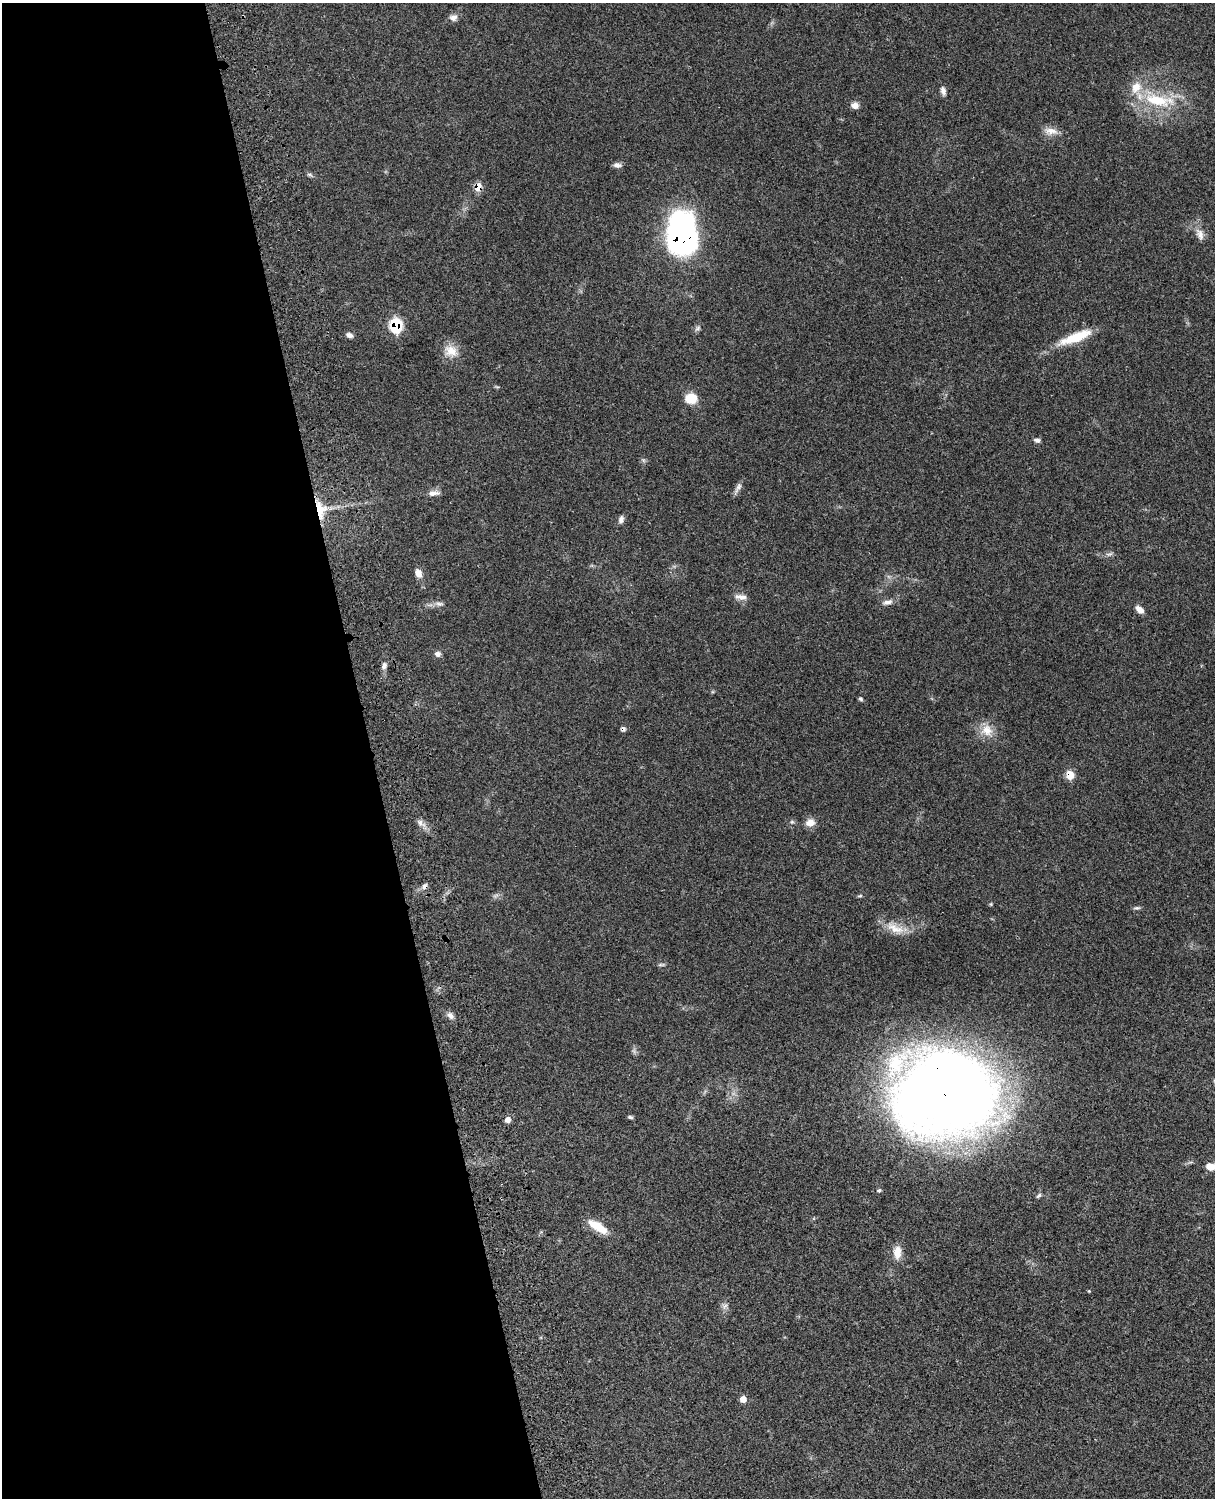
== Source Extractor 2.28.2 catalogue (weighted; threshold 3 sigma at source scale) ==
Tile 5 of 4 x 3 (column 1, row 2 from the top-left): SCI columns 124-1336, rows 1774-3269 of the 5092 x 4930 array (HDU 1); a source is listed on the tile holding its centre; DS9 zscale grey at full resolution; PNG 1217 x 1500 px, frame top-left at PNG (2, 3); no overlay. Shown black and unused: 31% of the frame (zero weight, under 3 of 4 exposures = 6% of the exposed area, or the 3 px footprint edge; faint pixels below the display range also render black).
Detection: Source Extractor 2.28.2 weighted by HDU 2 'WHT'; one run over the whole footprint, this tile lists its part. Background 0.0849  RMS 0.006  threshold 0.027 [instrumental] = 3 sigma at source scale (4.5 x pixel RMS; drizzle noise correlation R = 1.50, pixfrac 1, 0.05/0.05 arcsec/px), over >= 5 px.
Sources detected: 57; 1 inside a brighter object's white glare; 1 cosmic-ray / hot-pixel residue — not listed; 2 inside a brighter listed object's ellipse — not listed separately; the other 53 listed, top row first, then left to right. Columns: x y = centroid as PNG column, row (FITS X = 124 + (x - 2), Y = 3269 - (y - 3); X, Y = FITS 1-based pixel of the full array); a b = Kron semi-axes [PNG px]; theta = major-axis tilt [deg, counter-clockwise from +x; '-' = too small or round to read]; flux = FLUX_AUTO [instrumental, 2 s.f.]
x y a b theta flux
453 17 9 8 - 3.1
943 91 11 6 -77 2.4
1158 100 48 16 -9 30
855 105 9 8 - 3.1
1051 131 19 9 -6 5.1
617 165 10 6 -4 2.3
309 175 8 4 -9 1.1
478 187 8 6 79 6.9
1200 234 17 9 -68 4.7
682 240 26 22 53 180
396 325 8 7 - 37
698 328 10 5 43 1.5
349 335 8 6 -23 2.2
1075 337 42 10 21 19
451 351 19 15 -21 8.4
691 398 13 11 3 10
1037 440 8 5 -14 1.7
643 460 7 4 -71 0.96
738 488 17 6 62 2.5
434 493 15 7 3 3.4
321 509 25 13 -80 13
621 519 10 6 73 2.1
1109 554 11 4 17 1.6
418 573 12 8 -67 3.9
742 597 13 8 -1 3.8
887 602 15 6 11 3
439 604 13 6 -5 2.4
1140 610 9 6 -43 4.2
437 654 8 7 - 2.2
384 665 9 6 74 2.1
860 699 6 4 -41 0.91
987 730 17 16 - 8.7
1070 775 7 6 - 12
420 823 10 7 -60 2.6
810 823 11 10 - 4.8
425 886 9 7 59 2.1
860 896 7 3 9 0.81
991 904 5 4 - 0.61
1137 908 9 5 0 1.2
895 928 28 11 -23 9.9
661 965 10 4 5 1.1
450 1016 11 7 -47 2.7
946 1095 79 63 1 940
630 1117 7 4 -11 1
508 1120 6 6 - 3.4
1210 1166 13 8 -8 6
879 1190 6 5 - 0.94
1039 1196 8 4 41 1.1
598 1227 24 9 -32 13
897 1252 16 9 89 6.6
1089 1291 4 4 - 0.49
724 1306 9 8 - 2.1
743 1399 7 7 - 3.8
Overlapping masked pixels (flux is a lower limit): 7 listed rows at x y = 478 187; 682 240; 396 325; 321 509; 1070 775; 425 886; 946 1095
Isophote crosses this tile's border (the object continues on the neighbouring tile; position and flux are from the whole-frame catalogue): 1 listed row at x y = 1210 1166